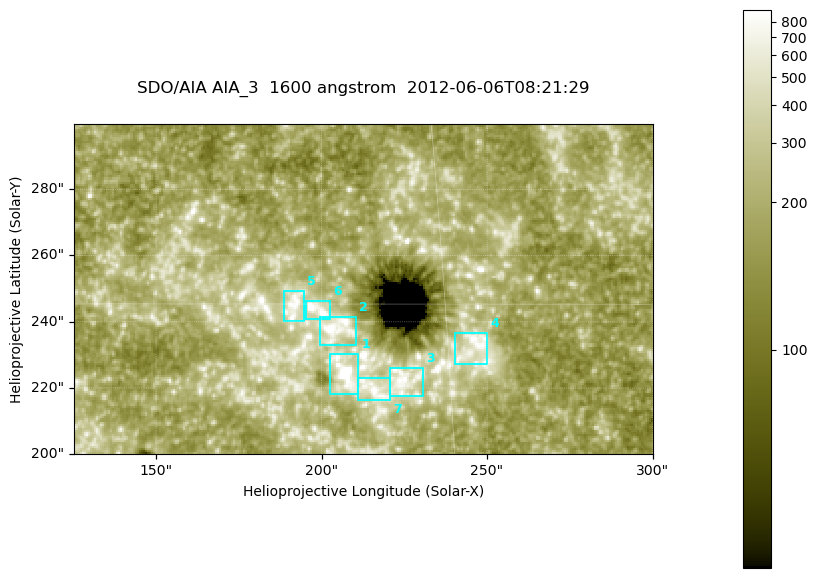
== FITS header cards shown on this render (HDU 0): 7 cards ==
TELESCOP= 'SDO/AIA '
INSTRUME= 'AIA_3   '
WAVELNTH=                 1600
WAVEUNIT= 'angstrom'
DATE-OBS= '2012-06-06T08:21:29.12'
CTYPE1  = 'HPLN-TAN'
CTYPE2  = 'HPLT-TAN'

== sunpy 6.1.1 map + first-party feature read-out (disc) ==
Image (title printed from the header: SDO/AIA AIA_3  1600 angstrom  2012-06-06T08:21:29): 287 x 164 px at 0.609 arcsec/px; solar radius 946 arcsec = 1552 px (partial field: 0.6% of the solar disc is inside the frame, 100% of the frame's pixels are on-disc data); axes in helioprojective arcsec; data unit not stated in the header (colour bar unlabelled)
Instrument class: DISC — disc imager (sunpy class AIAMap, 1600 A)
Bright regions (active regions / flare kernels): reference = the on-disc median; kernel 3 px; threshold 5 sigma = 348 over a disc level ~187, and >= 1.15x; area >= 47 px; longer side >= 3 px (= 1.8 arcsec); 7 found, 7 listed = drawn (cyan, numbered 1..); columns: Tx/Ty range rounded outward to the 2 arcsec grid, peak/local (2 s.f.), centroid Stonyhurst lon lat
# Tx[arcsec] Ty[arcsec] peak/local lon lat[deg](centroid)
1 202..212 218..232 9.2 +13 +14
2 198..212 232..242 5.9 +13 +15
3 220..232 216..226 4.7 +14 +14
4 240..250 226..238 4.9 +15 +14
5 188..196 240..250 4.6 +12 +15
6 194..204 240..246 6.4 +13 +15
7 210..222 216..224 4.5 +13 +13